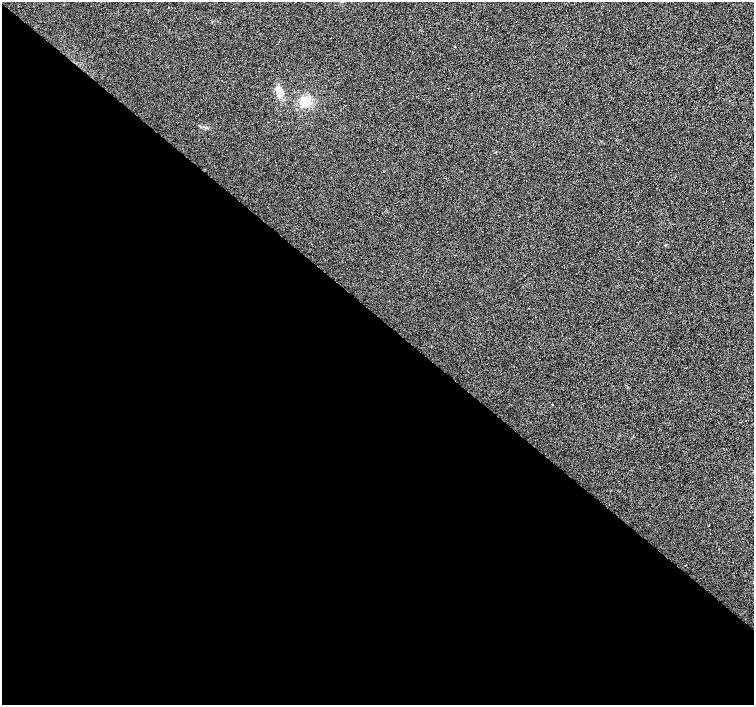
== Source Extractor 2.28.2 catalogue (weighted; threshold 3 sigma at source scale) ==
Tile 14 of 4 x 4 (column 2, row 4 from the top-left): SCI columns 1503-3005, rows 173-1578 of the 6021 x 6033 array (HDU 1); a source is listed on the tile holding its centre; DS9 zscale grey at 2 x 2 block average (1 PNG px = mean of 2 x 2 image px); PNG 756 x 707 px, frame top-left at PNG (2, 2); no overlay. Shown black and unused: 55% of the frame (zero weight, under 2 of 3 exposures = <1% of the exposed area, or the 3 px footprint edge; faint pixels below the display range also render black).
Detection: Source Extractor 2.28.2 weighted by HDU 2 'WHT'; one run over the whole footprint, this tile lists its part. Background 0.00624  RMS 0.005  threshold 0.0223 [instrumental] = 3 sigma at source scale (4.5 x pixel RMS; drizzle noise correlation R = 1.50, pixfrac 1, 0.0396/0.0396 arcsec/px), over >= 5 px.
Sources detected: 7; all 7 listed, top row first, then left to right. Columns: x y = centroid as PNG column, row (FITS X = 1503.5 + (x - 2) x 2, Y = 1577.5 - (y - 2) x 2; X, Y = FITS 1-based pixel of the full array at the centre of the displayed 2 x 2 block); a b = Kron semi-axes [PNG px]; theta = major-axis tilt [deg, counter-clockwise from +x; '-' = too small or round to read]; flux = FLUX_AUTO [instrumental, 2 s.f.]
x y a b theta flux
279 87 3 2 - 1.2
448 88 2 2 - 0.96
306 101 10 10 - 15
729 101 2 2 - 0.48
600 141 2 2 - 0.6
552 404 2 2 - 0.8
709 525 2 2 - 1.3